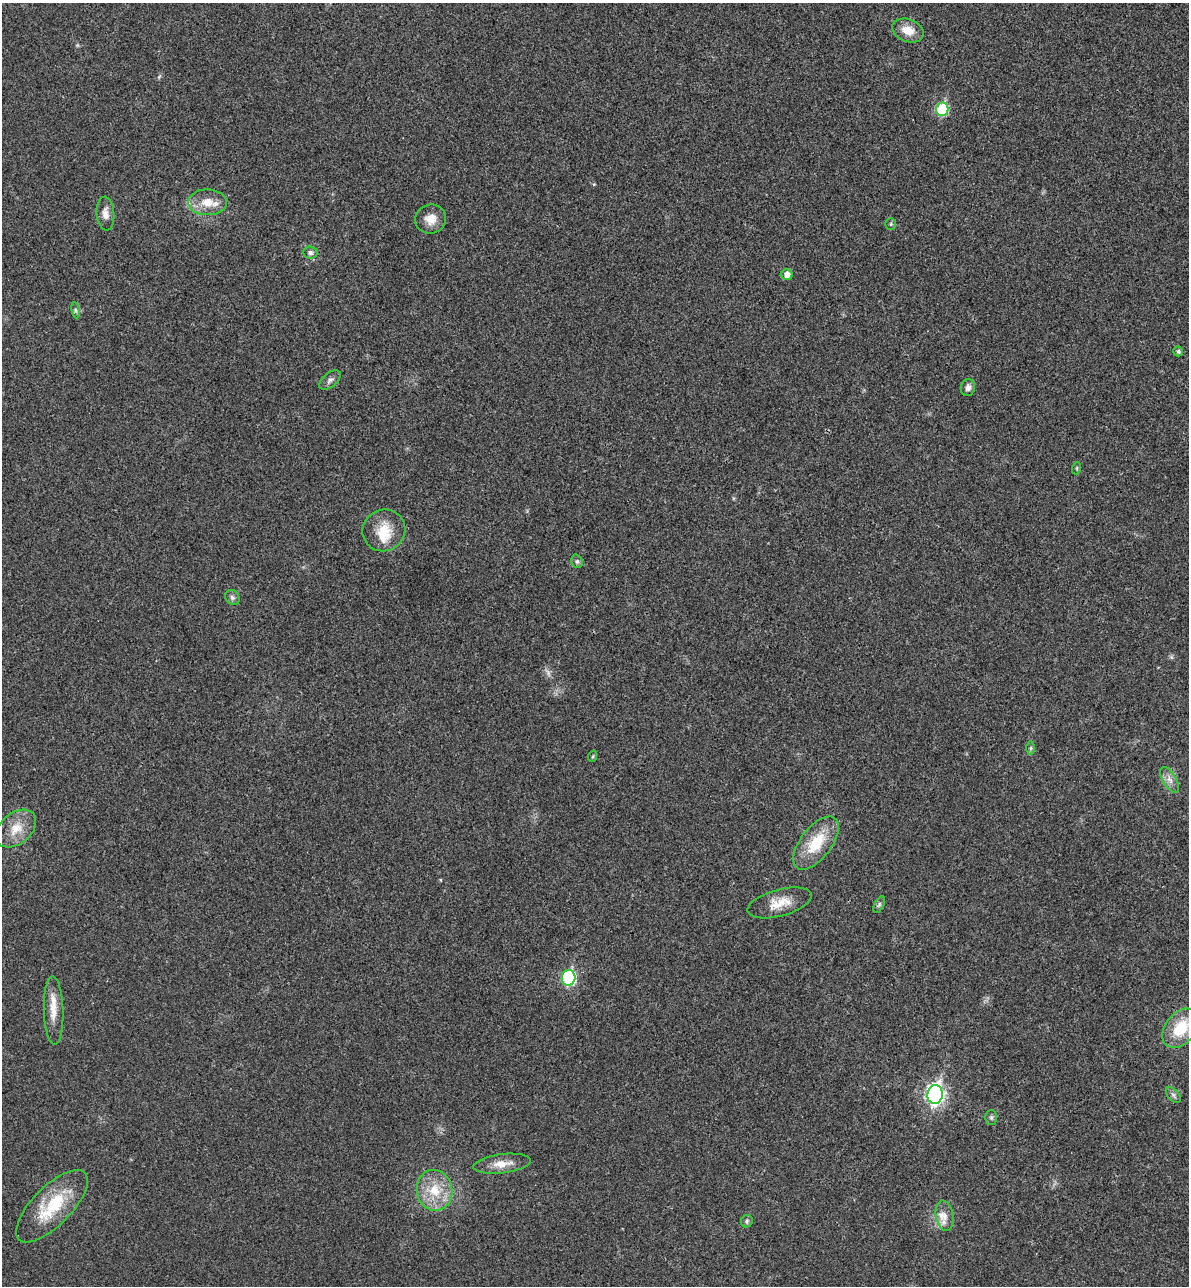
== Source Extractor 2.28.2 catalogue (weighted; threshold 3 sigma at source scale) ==
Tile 6 of 4 x 4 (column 2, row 2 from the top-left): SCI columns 1369-2555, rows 2592-3875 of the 5234 x 5179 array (HDU 1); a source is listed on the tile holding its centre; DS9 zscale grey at full resolution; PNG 1191 x 1288 px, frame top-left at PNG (2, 3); each listed source drawn as its Kron ellipse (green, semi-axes under 4 px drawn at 4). Shown black and unused: <1% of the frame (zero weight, under 3 of 4 exposures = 6% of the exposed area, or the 3 px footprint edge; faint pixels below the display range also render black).
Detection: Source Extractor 2.28.2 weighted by HDU 2 'WHT'; one run over the whole footprint, this tile lists its part. Background 0.0229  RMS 0.0045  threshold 0.0203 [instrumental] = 3 sigma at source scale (4.5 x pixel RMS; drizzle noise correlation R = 1.50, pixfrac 1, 0.05/0.05 arcsec/px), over >= 5 px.
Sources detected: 35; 1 too faint to see at this stretch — neither listed nor drawn; the other 34 listed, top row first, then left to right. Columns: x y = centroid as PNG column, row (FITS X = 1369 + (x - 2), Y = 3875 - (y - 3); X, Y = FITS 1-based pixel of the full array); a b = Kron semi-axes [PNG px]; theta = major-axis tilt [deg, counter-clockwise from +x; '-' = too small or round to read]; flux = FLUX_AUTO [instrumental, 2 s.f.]
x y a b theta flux
908 30 16 11 -21 6.4
942 109 7 6 - 29
208 202 19 13 -1 7.7
105 214 17 9 -85 3.3
431 219 15 14 - 5.5
891 224 6 5 - 0.66
310 253 7 6 - 1.3
787 274 5 5 - 3.6
76 310 8 4 -81 0.9
1178 351 5 4 - 1.1
330 380 13 7 40 1.9
968 388 8 7 - 2
1077 468 6 4 72 0.57
384 530 21 20 - 12
577 561 7 5 -69 0.93
232 597 8 6 -47 1.2
1031 748 7 4 90 0.81
593 756 6 3 72 0.5
1170 780 14 6 -58 2.8
16 829 23 15 40 8.6
816 843 31 15 53 17
780 903 33 13 15 8.5
879 905 9 4 63 0.95
569 978 8 7 - 52
54 1010 34 9 -88 7.7
1181 1028 22 15 51 16
935 1094 9 7 81 170
1173 1095 9 5 -48 1.1
991 1117 7 6 - 0.95
502 1164 29 9 7 6.3
435 1190 20 17 -77 13
52 1206 47 19 45 24
944 1216 15 9 -80 4
747 1221 6 5 - 0.85